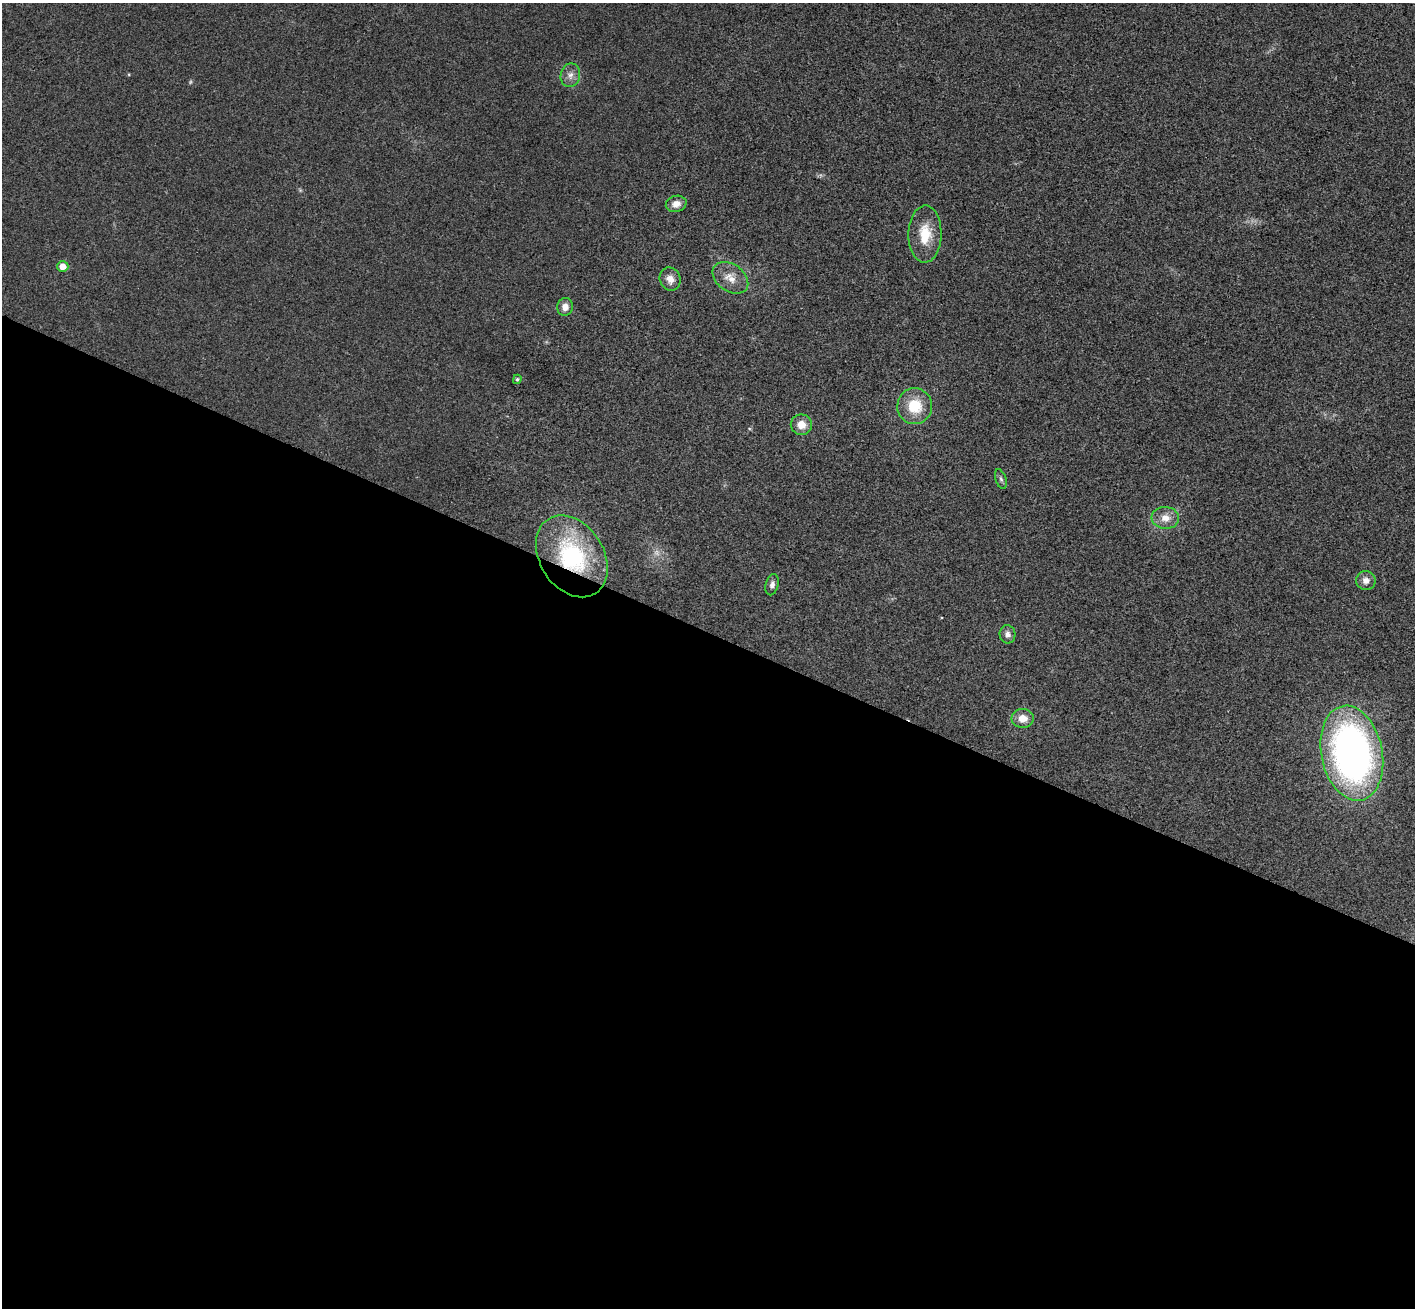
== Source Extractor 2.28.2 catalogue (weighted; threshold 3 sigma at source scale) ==
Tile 14 of 4 x 4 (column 2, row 4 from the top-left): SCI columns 1446-2858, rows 331-1636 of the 5714 x 5748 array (HDU 1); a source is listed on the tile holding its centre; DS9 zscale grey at full resolution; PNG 1417 x 1310 px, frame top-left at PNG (2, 3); each listed source drawn as its Kron ellipse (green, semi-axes under 4 px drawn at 4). Shown black and unused: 52% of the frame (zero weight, under 3 of 4 exposures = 6% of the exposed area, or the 3 px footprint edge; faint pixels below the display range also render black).
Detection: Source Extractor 2.28.2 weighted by HDU 2 'WHT'; one run over the whole footprint, this tile lists its part. Background 0.0363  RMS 0.0067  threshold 0.03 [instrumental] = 3 sigma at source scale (4.5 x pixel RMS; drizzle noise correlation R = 1.50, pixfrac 1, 0.05/0.05 arcsec/px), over >= 5 px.
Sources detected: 20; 2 too faint to see at this stretch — neither listed nor drawn; the other 18 listed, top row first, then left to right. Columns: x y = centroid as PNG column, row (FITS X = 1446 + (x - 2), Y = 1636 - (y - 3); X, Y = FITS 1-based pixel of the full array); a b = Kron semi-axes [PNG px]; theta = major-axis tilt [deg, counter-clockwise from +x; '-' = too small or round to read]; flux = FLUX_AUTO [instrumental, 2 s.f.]
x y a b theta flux
570 75 12 9 78 4.5
676 204 10 8 15 5.2
925 234 28 16 89 19
63 266 5 5 - 5.9
730 278 19 13 -35 9.4
670 279 12 10 -66 5.6
565 307 9 8 - 4.6
517 379 4 4 - 1.3
915 406 18 17 - 21
801 425 10 10 - 7.6
1001 479 10 5 -71 1.7
1165 518 13 11 -5 7.5
572 556 44 32 -57 79
1366 581 10 9 - 4.5
772 585 11 6 74 2.7
1008 634 9 8 - 3.3
1023 718 11 9 -3 7.4
1352 753 48 30 -78 300
Overlapping masked pixels (flux is a lower limit): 1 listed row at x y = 572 556